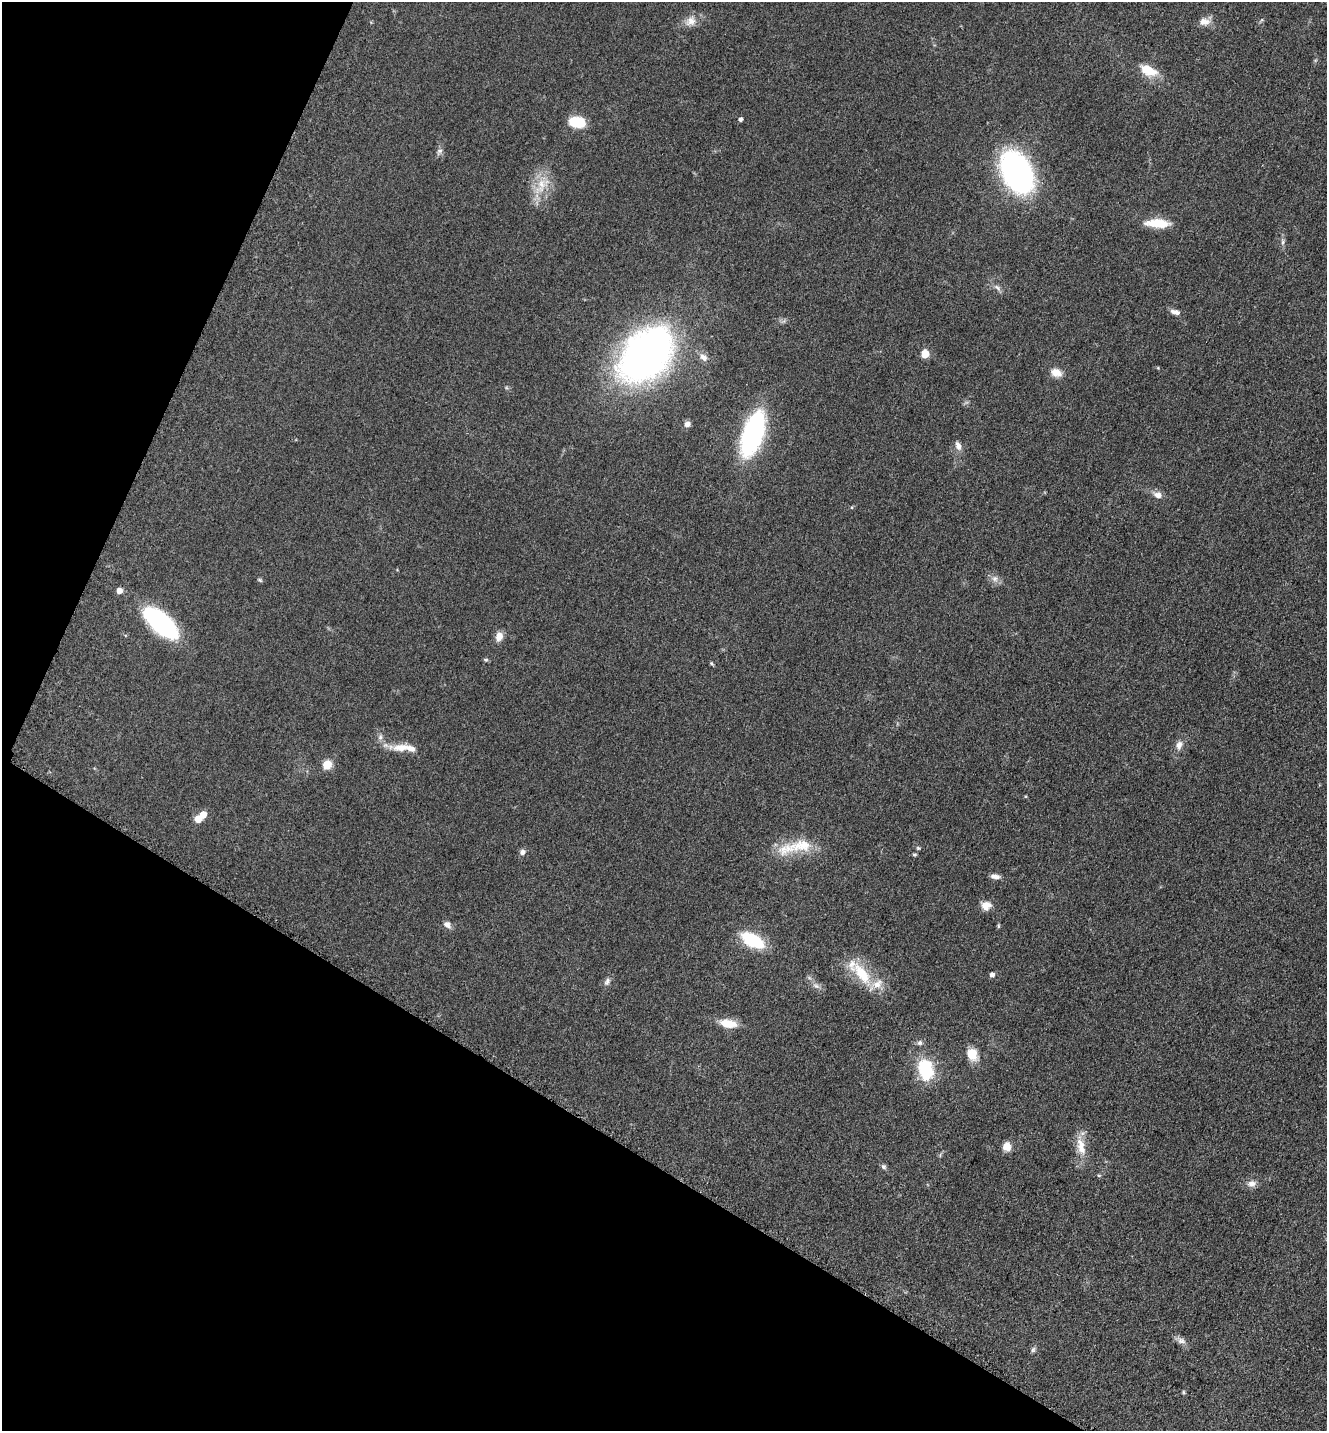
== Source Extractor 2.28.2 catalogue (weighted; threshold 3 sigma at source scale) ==
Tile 9 of 4 x 4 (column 1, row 3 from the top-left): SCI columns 298-1622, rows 1471-2899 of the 5806 x 5775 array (HDU 1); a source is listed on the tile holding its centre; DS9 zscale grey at full resolution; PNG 1329 x 1433 px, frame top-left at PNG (2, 2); no overlay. Shown black and unused: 26% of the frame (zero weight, under 3 of 5 exposures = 4% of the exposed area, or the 3 px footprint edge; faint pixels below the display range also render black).
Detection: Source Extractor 2.28.2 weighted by HDU 2 'WHT'; one run over the whole footprint, this tile lists its part. Background 0.0636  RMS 0.006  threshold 0.0271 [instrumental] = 3 sigma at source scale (4.5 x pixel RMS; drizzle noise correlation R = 1.50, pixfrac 1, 0.05/0.05 arcsec/px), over >= 5 px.
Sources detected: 61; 4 inside a brighter listed object's ellipse — not listed separately; the other 57 listed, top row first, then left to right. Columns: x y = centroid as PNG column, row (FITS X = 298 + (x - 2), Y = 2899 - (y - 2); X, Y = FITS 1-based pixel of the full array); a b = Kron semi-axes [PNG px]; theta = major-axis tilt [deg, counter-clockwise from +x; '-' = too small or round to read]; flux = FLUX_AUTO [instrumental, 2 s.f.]
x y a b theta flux
691 21 15 13 26 5.8
1204 22 15 10 3 4.9
1147 70 17 9 -24 16
740 119 4 4 - 1.6
577 122 17 10 -9 17
439 151 11 6 57 2
1017 172 31 20 -63 180
541 184 29 15 48 14
1157 223 30 10 -2 13
1283 242 9 4 90 1.6
997 287 12 5 -35 2.3
1175 312 12 6 -13 3.2
925 354 8 8 - 6.5
646 355 52 35 48 330
703 357 11 8 -44 3.6
1056 372 14 10 -18 6.1
687 424 8 7 - 2.5
752 434 31 12 72 160
958 446 12 7 -69 3.2
1158 495 8 7 - 4.4
995 579 9 8 - 3
260 580 7 4 -27 0.9
119 591 5 5 - 4.5
161 623 38 16 -41 83
499 636 10 7 76 5.5
486 660 7 4 -6 0.86
711 663 5 4 - 0.84
380 737 8 7 - 2.1
1179 745 11 8 72 3.7
401 748 31 10 0 9.9
327 765 6 5 - 25
203 815 5 5 - 9.2
198 819 5 5 - 8.7
801 846 39 18 3 19
918 848 5 5 - 0.78
522 852 7 7 - 2.3
914 854 7 3 0 0.79
995 876 13 6 -8 2.8
986 906 12 10 12 5.2
447 925 10 7 -41 3
998 926 7 3 90 0.74
753 940 17 9 -29 45
862 974 39 15 -54 22
992 975 5 4 - 2.7
607 982 11 7 60 2.3
816 986 11 6 -36 2.7
728 1023 19 9 -9 11
920 1043 7 7 - 1.7
972 1054 15 12 -66 9.3
926 1069 24 16 -80 29
1007 1146 9 8 - 6.3
1081 1147 26 11 -76 9.8
884 1166 7 6 - 1.5
1252 1184 13 9 10 3.7
1181 1341 13 8 -27 3.1
1033 1350 8 6 73 1.3
1184 1392 6 4 -89 0.71